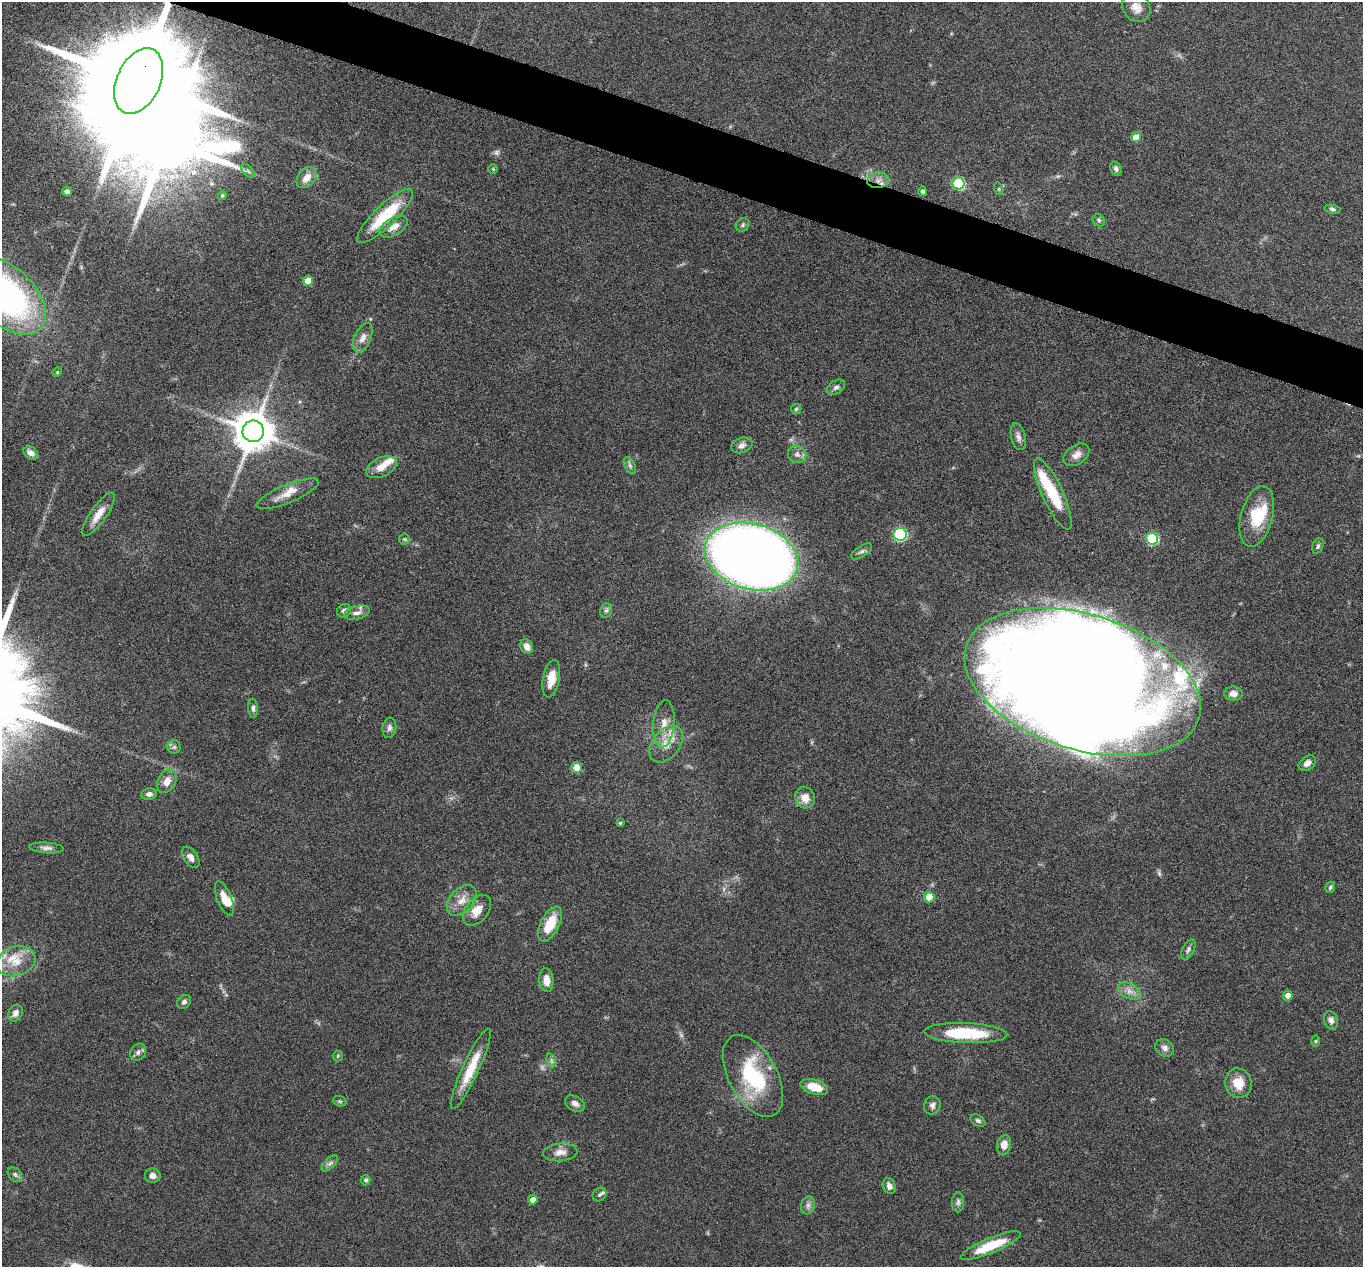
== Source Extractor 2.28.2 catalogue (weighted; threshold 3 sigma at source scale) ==
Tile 11 of 4 x 4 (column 3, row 3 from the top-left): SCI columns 2725-4085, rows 1402-2666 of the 5447 x 5464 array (HDU 1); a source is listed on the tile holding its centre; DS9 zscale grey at full resolution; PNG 1365 x 1269 px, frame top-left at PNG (2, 2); each listed source drawn as its Kron ellipse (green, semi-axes under 4 px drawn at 4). Shown black and unused: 4% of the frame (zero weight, under 4 of 8 exposures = <1% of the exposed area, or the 3 px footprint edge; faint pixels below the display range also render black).
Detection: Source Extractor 2.28.2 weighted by HDU 2 'WHT'; one run over the whole footprint, this tile lists its part. Background 0.06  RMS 0.0038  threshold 0.0155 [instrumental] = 3 sigma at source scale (4.09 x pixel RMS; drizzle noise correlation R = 1.36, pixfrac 0.8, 0.05/0.05 arcsec/px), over >= 5 px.
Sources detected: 114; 4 too faint to see at this stretch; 3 inside a brighter object's white glare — neither listed nor drawn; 5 inside a brighter listed object's ellipse — not listed separately; the other 102 listed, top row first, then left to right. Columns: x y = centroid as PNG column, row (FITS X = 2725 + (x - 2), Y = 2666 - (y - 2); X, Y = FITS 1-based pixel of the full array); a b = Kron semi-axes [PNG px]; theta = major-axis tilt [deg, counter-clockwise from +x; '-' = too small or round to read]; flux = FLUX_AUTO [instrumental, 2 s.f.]
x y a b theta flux
1136 7 15 13 -48 3.7
139 81 35 21 65 16000
1136 137 5 5 - 3.6
493 169 4 4 - 0.37
1116 169 7 5 -67 1.1
248 171 8 4 -45 0.8
307 178 12 8 48 3.7
878 180 11 7 9 2.4
958 183 6 6 - 32
999 189 6 4 -72 0.53
67 191 5 4 - 1.2
922 191 5 4 - 1
222 195 4 4 - 0.65
1332 209 8 4 -10 0.81
385 216 37 10 44 20
1099 220 7 5 -48 0.69
743 225 7 6 - 0.82
394 227 15 8 30 4.2
308 281 5 5 - 6.5
6 296 48 28 -44 110
363 338 15 8 65 2.6
57 372 5 4 - 0.4
836 387 10 6 34 1.2
796 409 5 5 - 0.51
253 431 11 10 - 1100
1018 437 14 7 -76 1.7
742 445 11 7 19 1.7
31 453 8 6 -36 2.2
797 454 9 8 - 1.9
1076 455 14 9 35 2.7
630 466 9 5 -64 0.97
381 467 16 9 24 3.8
288 494 33 9 22 5.2
1053 494 39 10 -65 14
98 514 25 8 55 4.7
1257 516 31 16 75 12
900 534 6 6 - 32
404 539 5 5 - 0.53
1152 539 6 6 - 29
1318 546 8 5 67 0.78
862 551 12 5 33 1.1
751 556 48 32 -16 570
606 610 7 6 - 0.84
344 611 7 6 - 1.1
357 613 13 6 14 1.7
527 646 8 6 -64 2.5
551 679 19 8 80 5.3
1083 682 122 67 -18 1800
1233 694 9 7 0 2
253 708 9 5 -86 1
664 724 23 10 85 5.1
389 728 10 7 81 1.3
666 744 21 13 52 6
174 747 6 6 - 0.8
1307 763 9 6 37 1.9
576 768 5 5 - 6
167 781 12 9 61 3.2
149 794 8 6 9 1.2
805 798 11 9 -67 4
620 823 4 4 - 0.47
47 848 17 5 -4 1.6
191 857 12 7 -55 2.1
1330 887 6 5 - 0.71
929 897 5 5 - 7.8
224 899 18 7 -68 5.1
462 900 18 11 47 4.2
477 910 17 11 50 4.8
550 924 19 9 62 9.5
1188 949 11 5 63 1.1
16 961 20 14 18 7.7
546 980 12 7 -85 3.2
1129 991 12 7 -28 2.3
1288 996 5 5 - 2.6
184 1002 8 6 40 1.1
15 1013 9 7 59 2
1331 1020 9 7 -74 1.7
966 1033 42 10 -2 19
1316 1041 5 3 - 0.4
1165 1048 10 8 -32 1.7
138 1052 9 7 54 1.3
338 1056 5 5 - 0.41
551 1060 7 4 -72 0.77
471 1069 44 8 65 10
753 1076 45 24 -61 29
1238 1083 15 13 -76 6.4
814 1087 14 7 -17 6.7
340 1101 7 5 -20 0.57
575 1103 10 7 -30 1.7
932 1105 9 8 - 1.4
978 1121 8 5 -32 0.83
1004 1145 10 7 76 3
560 1152 17 9 6 2.8
330 1163 10 5 44 1.1
15 1174 8 6 -49 0.93
153 1176 8 7 - 1.7
366 1180 5 5 - 0.87
889 1186 8 6 -70 1.6
599 1195 7 6 - 0.85
533 1200 4 4 - 2.7
958 1202 10 6 89 1.1
808 1205 9 6 74 1.3
991 1246 32 7 23 12
Overlapping masked pixels (flux is a lower limit): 2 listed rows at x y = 139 81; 878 180
Isophote crosses this tile's border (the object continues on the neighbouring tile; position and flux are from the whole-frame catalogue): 1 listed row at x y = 6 296